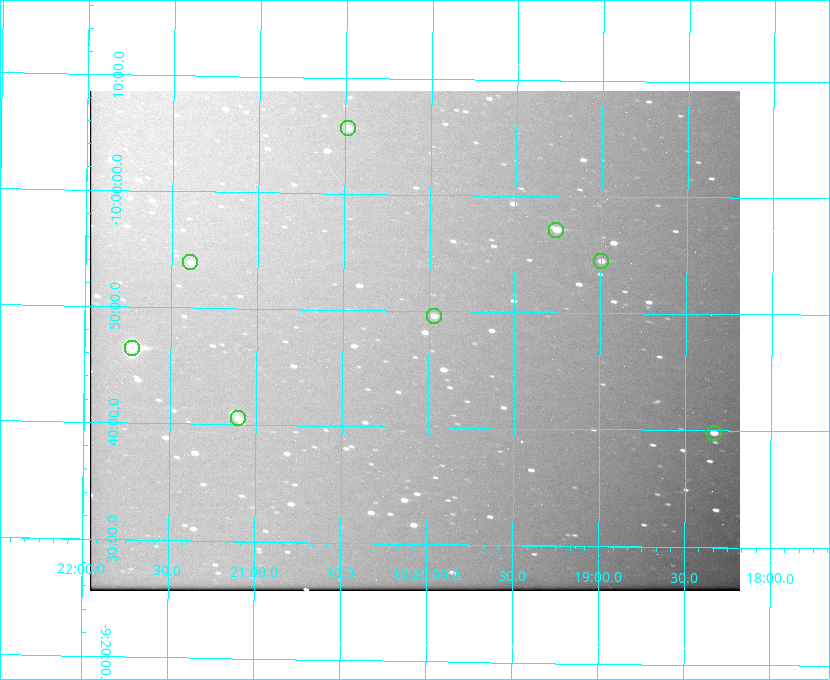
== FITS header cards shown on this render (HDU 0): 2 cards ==
NAXIS1  =                  650 / Width of table row in bytes
NAXIS2  =                  500 / Number of rows in table

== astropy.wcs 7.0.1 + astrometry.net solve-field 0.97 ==
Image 650 x 500 px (HDU 0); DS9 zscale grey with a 90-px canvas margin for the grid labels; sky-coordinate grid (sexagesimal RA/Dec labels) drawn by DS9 from the SOLVED WCS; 8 Tycho-2 reference stars matched to detected sources circled (green)
Header WCS: none
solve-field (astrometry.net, Tycho-2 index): SOLVED blind (the file carries no WCS)
Solved WCS: RA---TAN-SIP/DEC--TAN-SIP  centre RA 10:20:05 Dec -09:47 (155.02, -9.79 deg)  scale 5.16 arcsec/px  FOV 55.9' x 43.0'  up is +179 deg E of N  parity flipped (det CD > 0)
(file carries no celestial WCS; the grid is the blind solution)
Tycho-2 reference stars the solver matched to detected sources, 8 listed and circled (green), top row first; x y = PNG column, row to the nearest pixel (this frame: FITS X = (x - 90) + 1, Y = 500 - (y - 91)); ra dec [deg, ICRS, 3 dp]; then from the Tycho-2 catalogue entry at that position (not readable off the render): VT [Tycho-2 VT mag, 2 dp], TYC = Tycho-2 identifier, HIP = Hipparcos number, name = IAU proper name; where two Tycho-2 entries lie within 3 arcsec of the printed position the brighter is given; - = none
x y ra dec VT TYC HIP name
348 128 155.120 -10.095 10.96 5493-78-1 - -
556 230 154.815 -9.952 9.91 5490-258-1 50532 -
601 261 154.750 -9.908 10.76 5490-212-1 - -
190 262 155.347 -9.899 11.51 5490-199-1 - -
434 316 154.992 -9.826 10.90 5490-153-1 - -
132 348 155.431 -9.774 8.41 5490-124-1 50747 -
238 418 155.275 -9.676 10.79 5490-27-1 - -
714 433 154.583 -9.663 10.90 5490-13-1 - -